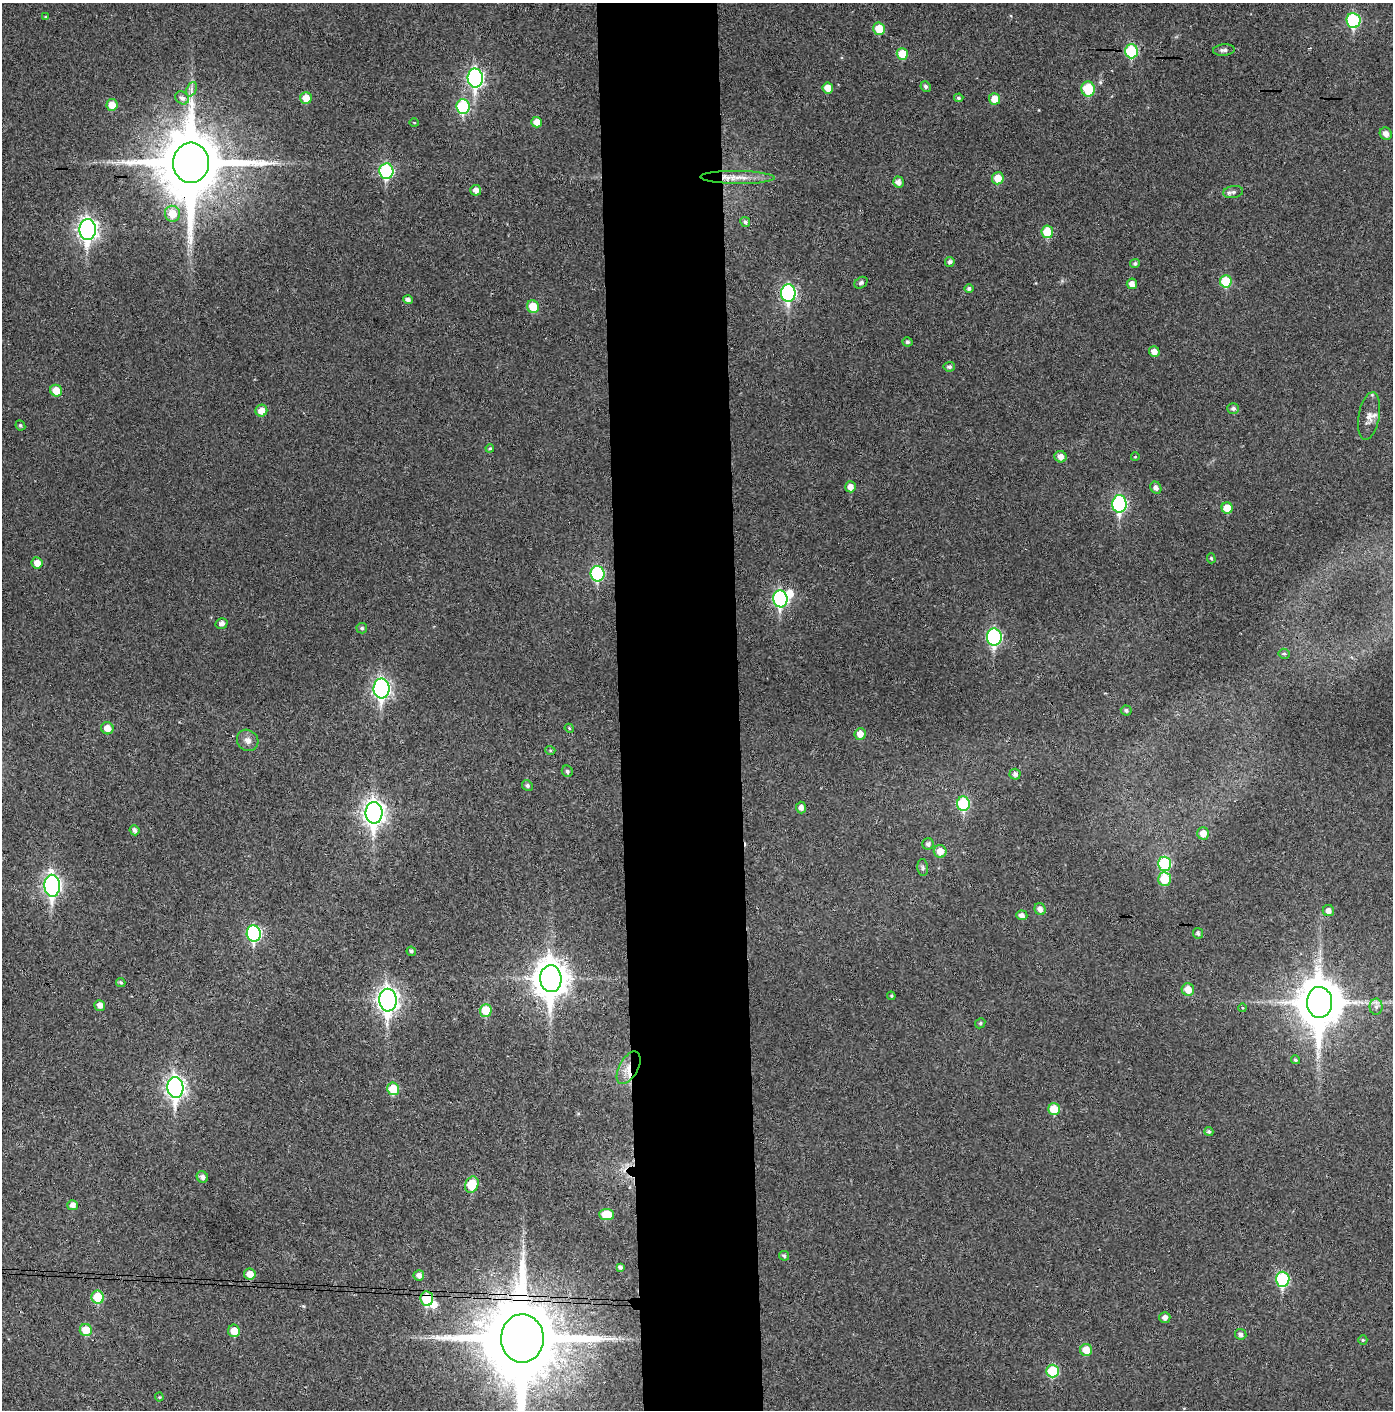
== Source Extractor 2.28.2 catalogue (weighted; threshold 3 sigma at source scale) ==
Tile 5 of 3 x 3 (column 2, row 2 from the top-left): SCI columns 1466-2856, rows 1413-2820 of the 4319 x 4236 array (HDU 1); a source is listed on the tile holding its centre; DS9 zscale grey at full resolution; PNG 1395 x 1412 px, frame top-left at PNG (2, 3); each listed source drawn as its Kron ellipse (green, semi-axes under 4 px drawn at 4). Shown black and unused: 9% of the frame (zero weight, under 3 of 4 exposures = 6% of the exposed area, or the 3 px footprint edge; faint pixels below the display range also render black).
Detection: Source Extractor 2.28.2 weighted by HDU 2 'WHT'; one run over the whole footprint, this tile lists its part. Background 0.0357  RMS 0.0051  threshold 0.023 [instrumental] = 3 sigma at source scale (4.5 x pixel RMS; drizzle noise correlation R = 1.50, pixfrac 1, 0.05/0.05 arcsec/px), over >= 5 px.
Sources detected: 130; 2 inside a brighter object's white glare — neither listed nor drawn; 1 inside a brighter listed object's ellipse — not listed separately; the other 127 listed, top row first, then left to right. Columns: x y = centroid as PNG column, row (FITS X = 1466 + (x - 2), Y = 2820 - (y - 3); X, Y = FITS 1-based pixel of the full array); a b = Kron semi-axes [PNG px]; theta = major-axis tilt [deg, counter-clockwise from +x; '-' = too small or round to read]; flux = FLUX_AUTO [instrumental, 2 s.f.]
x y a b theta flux
46 17 4 4 - 0.61
1353 20 7 7 - 41
879 29 6 6 - 9.8
1224 50 11 5 4 1.7
1131 51 7 6 - 31
902 54 6 5 - 11
475 78 9 7 -87 140
926 86 5 5 - 1.3
828 88 5 5 - 6.3
191 89 7 5 65 1.7
1088 89 7 7 - 18
182 98 7 6 - 2
306 98 6 5 - 6.8
959 98 5 4 - 0.93
995 99 6 5 - 6.5
112 105 6 5 - 7.1
463 107 7 6 - 38
537 122 5 5 - 4.9
414 123 5 3 - 0.43
1386 134 6 5 - 3
191 163 20 18 87 4900
386 171 8 7 - 54
737 177 37 6 -1 7.6
998 178 6 6 - 7.5
898 182 5 5 - 2.6
476 190 5 5 - 2.8
1233 192 10 6 9 1.6
172 214 8 7 - 8.5
745 222 5 4 - 1.3
88 230 10 8 -90 240
1047 232 6 6 - 13
950 262 5 4 - 1.5
1135 263 5 4 - 1.1
1226 281 6 6 - 17
861 283 7 5 35 1.3
1132 284 5 5 - 2.9
969 288 4 4 - 1.1
788 293 9 7 -88 85
408 300 5 4 - 1.9
533 307 6 6 - 11
907 342 5 4 - 1
1154 352 5 5 - 3.4
949 367 6 5 - 1.3
56 391 6 5 - 7.4
1233 408 6 5 - 1.3
261 411 6 6 - 4.6
1369 416 24 10 80 5.1
20 425 5 4 - 0.87
490 448 4 4 - 0.61
1061 457 6 5 - 3.2
1135 457 4 3 - 0.36
850 487 5 5 - 3.4
1156 488 6 5 - 1.9
1119 504 9 7 -88 73
1227 508 5 5 - 8.7
1211 558 5 4 - 0.68
37 563 6 5 - 4.7
597 574 8 7 - 49
780 599 8 7 - 74
222 623 6 5 - 2.2
362 628 5 5 - 0.91
994 637 8 7 - 81
1284 654 5 5 - 0.84
381 689 10 8 -89 140
1126 710 5 5 - 1.1
107 728 6 6 - 4.9
569 728 5 3 - 0.51
860 734 6 5 - 4.9
248 740 11 10 - 3
550 750 5 3 - 0.5
567 771 6 5 - 1
1015 774 5 5 - 1.9
527 785 6 5 - 1.1
963 804 7 6 - 32
801 807 6 5 - 2.4
374 813 11 8 -89 320
134 830 5 4 - 1.7
1203 833 6 6 - 5.3
928 844 5 5 - 1.6
940 851 6 6 - 6.4
1164 864 7 6 - 33
923 868 8 5 -84 1.2
1164 879 7 6 - 14
52 886 11 8 -86 160
1040 909 6 5 - 2.7
1328 911 6 5 - 2.4
1022 915 5 4 - 2.2
254 933 8 7 - 65
1198 933 5 5 - 1.2
411 951 5 4 - 0.9
551 979 13 10 -87 950
121 982 5 4 - 0.8
1188 990 6 6 - 5.7
891 996 4 4 - 0.53
388 1000 11 8 -88 290
1319 1002 15 12 -88 2100
100 1005 5 5 - 2.8
1376 1007 8 6 89 2
1243 1008 4 3 - 0.4
486 1010 6 6 - 14
980 1023 5 4 - 0.71
1296 1060 5 4 - 0.75
629 1068 18 9 61 6.3
175 1088 10 8 -88 210
393 1089 6 6 - 13
1054 1109 6 6 - 11
1209 1132 4 4 - 1.1
202 1177 6 5 - 1.9
472 1185 8 6 66 15
73 1205 5 5 - 2.5
607 1215 7 5 -3 12
784 1256 5 4 - 1
620 1267 4 4 - 1.2
250 1274 6 5 - 4.6
419 1275 5 5 - 2.3
1283 1279 7 7 - 46
98 1297 7 6 - 15
427 1299 7 6 - 23
1165 1317 5 5 - 2.3
86 1330 6 6 - 10
234 1331 6 6 - 7.1
1241 1334 6 5 - 1.8
522 1338 24 21 -88 7600
1363 1340 5 4 - 0.7
1086 1350 6 6 - 7.8
1053 1371 6 6 - 26
159 1397 4 4 - 0.51
Overlapping masked pixels (flux is a lower limit): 4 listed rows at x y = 191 163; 629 1068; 427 1299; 522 1338
Isophote crosses this tile's border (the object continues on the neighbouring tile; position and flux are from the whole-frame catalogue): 1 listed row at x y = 522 1338